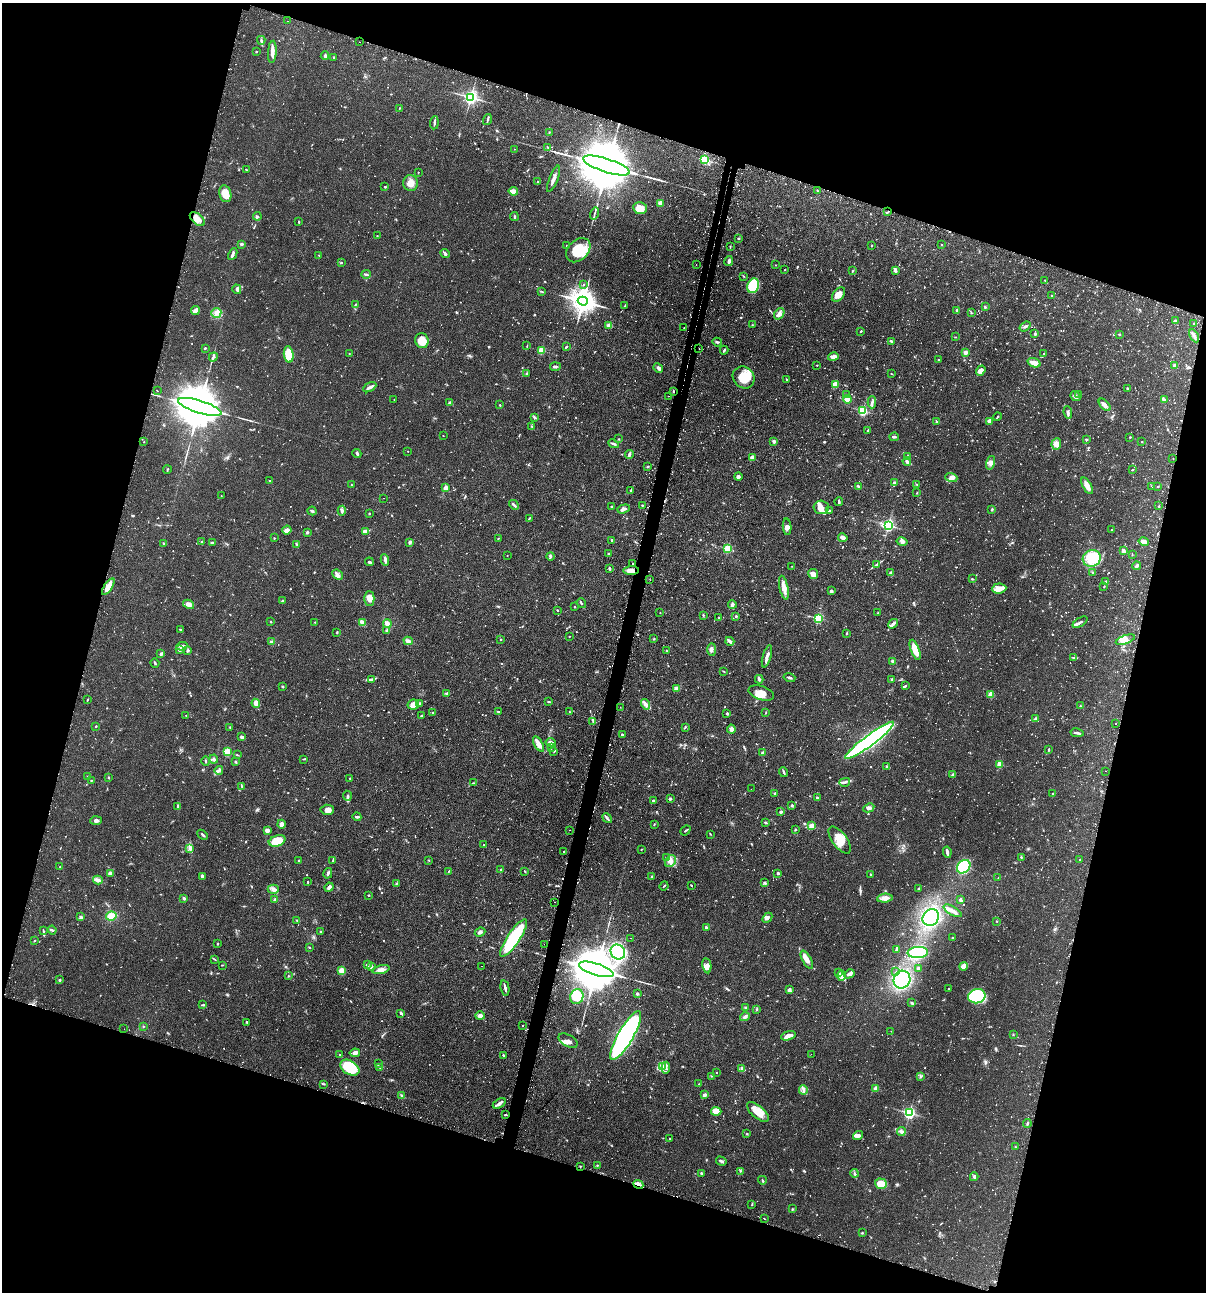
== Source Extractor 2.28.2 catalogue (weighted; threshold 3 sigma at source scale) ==
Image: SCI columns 155-4968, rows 35-5191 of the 5246 x 5226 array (HDU 1 of 3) = the unmasked area's bounding box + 8 px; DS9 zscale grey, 4 x 4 block average (1 PNG px = mean of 4 x 4 image px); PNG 1208 x 1294 px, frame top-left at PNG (2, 3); each listed source drawn as its Kron ellipse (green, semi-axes under 4 px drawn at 4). Shown black and unused: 34% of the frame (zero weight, under 2 of 3 exposures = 4% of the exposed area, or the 3 px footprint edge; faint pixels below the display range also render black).
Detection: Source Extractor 2.28.2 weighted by HDU 2 'WHT'. Background 0.089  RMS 0.0054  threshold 0.0243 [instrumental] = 3 sigma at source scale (4.5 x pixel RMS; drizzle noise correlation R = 1.50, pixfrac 1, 0.05/0.05 arcsec/px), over >= 5 px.
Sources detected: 1531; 38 too faint to see at this stretch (4 x 4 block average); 5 inside a brighter object's white glare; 73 cosmic-ray / hot-pixel residue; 1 long thin detection or spike segment (spike, bleed or trail) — neither listed nor drawn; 24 coinciding with a brighter row at this scale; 54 inside a brighter listed object's ellipse — not listed separately; of the other 1336, all 500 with FLUX_AUTO >= 1.65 (the completeness limit of this list) listed and drawn (836 fainter detections not listed), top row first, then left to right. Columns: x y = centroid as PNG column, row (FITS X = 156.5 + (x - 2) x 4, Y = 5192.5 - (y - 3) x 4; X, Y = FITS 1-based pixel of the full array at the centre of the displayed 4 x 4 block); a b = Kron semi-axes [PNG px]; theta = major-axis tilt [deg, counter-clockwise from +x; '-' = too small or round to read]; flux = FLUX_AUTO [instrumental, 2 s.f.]
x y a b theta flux
287 21 2 2 - 2.4
261 40 4 2 - 4.9
359 42 2 2 - 1.7
256 52 2 2 - 2.2
272 52 11 3 86 18
325 56 4 3 - 5.1
333 57 2 2 - 2.2
471 97 3 2 - 1000
399 108 4 2 - 1.9
487 120 6 2 73 4.7
434 123 6 2 84 5.9
549 132 2 2 - 1.8
547 147 3 2 - 2.1
514 149 2 2 - 1.7
705 159 2 2 - 290
606 165 24 7 -18 45000
247 170 2 2 - 1.8
418 172 2 2 - 3.6
554 179 14 2 69 16
538 182 2 2 - 8.1
410 183 8 7 - 26
385 187 2 2 - 2.6
513 191 5 2 - 35
817 191 3 2 - 2.6
225 194 9 6 -77 45
660 203 2 2 - 63
640 208 7 6 - 35
888 212 3 2 - 2.8
594 213 6 2 74 5.5
257 216 4 3 - 4.6
514 216 4 2 - 3.5
197 219 9 5 -40 26
299 222 3 2 - 2.6
377 236 2 2 - 1.7
738 238 3 2 - 2.2
241 244 3 3 - 6.1
872 245 2 2 - 1.7
941 245 2 2 - 4.1
566 246 2 2 - 3.8
730 247 4 2 - 2.4
578 250 14 10 43 84
233 254 6 3 62 7.8
445 254 5 2 - 7.1
319 255 3 2 - 2
729 261 5 2 - 9
341 263 2 2 - 3.8
696 265 2 2 - 1.9
775 265 2 2 - 1.7
785 270 2 2 - 2.2
895 270 4 2 - 10
853 271 2 2 - 3.1
366 274 5 2 - 4.6
743 276 2 2 - 1.7
1045 281 4 2 - 2.6
583 284 2 2 - 2.6
753 286 7 5 70 150
237 289 5 3 - 7.4
542 292 3 2 - 2.2
838 295 8 5 51 24
1052 295 2 2 - 2.1
583 301 5 4 - 4300
355 305 3 2 - 3.2
625 306 2 2 - 2.5
985 307 3 2 - 4.5
195 310 4 3 - 17
957 310 3 3 - 4.4
971 312 3 2 - 2.4
216 313 5 5 - 15
779 314 6 4 54 13
1176 321 3 3 - 3.6
1194 324 2 2 - 2
609 325 2 2 - 71
752 325 2 2 - 1.8
1025 326 6 2 37 6.3
684 328 2 2 - 3.1
861 331 2 2 - 2.6
1035 334 2 2 - 13
1119 334 3 2 - 2.7
1194 336 7 3 -61 9.8
956 337 2 2 - 1.9
422 341 7 6 - 42
892 341 3 2 - 4.4
717 342 4 2 - 4.5
527 346 4 2 - 2.2
566 347 3 2 - 3
205 348 3 2 - 2.9
699 349 2 2 - 1.8
541 350 2 2 - 130
724 350 4 2 - 3.5
966 352 4 3 - 8.9
349 353 2 2 - 3.2
289 354 8 5 -83 67
1044 354 2 2 - 2.1
213 357 5 2 - 4.9
833 357 5 3 - 17
938 360 2 2 - 2
1034 363 7 3 -18 30
817 365 2 2 - 1.9
1174 365 3 2 - 5.7
555 367 5 3 - 6.2
658 368 5 3 - 7.8
981 371 5 4 - 18
527 373 2 2 - 2.5
891 374 2 2 - 1.8
744 377 11 10 - 70
787 379 3 2 - 2.6
835 384 3 3 - 34
370 387 7 2 30 13
1127 388 2 2 - 3.6
157 391 2 2 - 3.1
674 391 2 2 - 2.6
846 394 2 2 - 2.1
1079 394 2 2 - 7.6
669 396 2 2 - 2.1
1075 396 5 3 - 13
394 399 2 2 - 1.8
847 399 4 4 - 19
1164 400 4 3 - 4.4
872 402 6 3 89 8.7
449 403 3 2 - 7.5
500 405 2 2 - 6
1105 405 7 4 -47 16
200 407 22 6 -17 29000
863 411 2 2 - 390
1068 412 6 2 -82 6.8
535 417 3 2 - 3.9
997 417 4 2 - 2.4
989 421 3 3 - 11
937 422 2 2 - 2.4
532 426 3 2 - 1.9
868 431 3 2 - 3.9
443 436 2 2 - 2.4
894 437 5 2 - 3.6
1130 437 2 2 - 4.8
619 439 2 2 - 2.1
1086 439 4 2 - 2.5
774 441 4 3 - 6.1
144 442 2 2 - 1.7
1142 442 2 2 - 2.9
613 444 5 2 - 6
1056 444 6 4 83 17
408 451 2 2 - 1.7
357 453 4 2 - 6.5
629 454 4 2 - 9
908 456 3 2 - 4
752 457 2 2 - 46
1173 458 2 2 - 1.8
907 461 4 3 - 5.8
991 463 7 4 74 11
648 466 3 2 - 3.2
167 470 4 2 - 2.3
1132 470 3 2 - 2.1
738 477 4 4 - 6
951 478 6 4 -18 12
270 481 2 2 - 3.4
894 483 3 2 - 9.7
917 484 3 2 - 1.8
351 485 2 2 - 1.8
1087 486 9 4 -61 22
1152 486 2 2 - 1.8
1158 486 2 2 - 1.9
859 487 4 3 - 8.9
446 488 4 4 - 13
631 491 3 2 - 2.8
917 493 2 2 - 1.9
221 496 2 2 - 1.7
384 498 2 2 - 3.5
839 502 4 2 - 5.9
514 505 5 2 - 9
642 505 2 2 - 1.9
612 506 3 2 - 2.4
1159 506 3 2 - 2.6
821 507 7 7 - 28
624 509 6 3 18 8.4
992 509 3 2 - 2.4
312 511 4 2 - 6.3
342 511 5 2 - 8.4
829 511 2 2 - 6.5
369 513 2 2 - 3.3
529 518 4 2 - 3.3
888 525 2 2 - 690
787 527 8 4 -86 11
287 530 5 3 - 14
1111 530 2 2 - 3.2
365 531 4 4 - 9.6
307 532 3 2 - 5.9
274 538 2 2 - 1.7
498 538 3 2 - 2
843 538 5 3 - 17
612 540 2 2 - 8.5
1144 541 5 3 - 14
202 542 3 2 - 2
212 542 4 2 - 4.6
410 542 3 3 - 4.8
902 542 5 3 - 8.6
163 543 2 2 - 2.1
297 544 4 2 - 3.1
728 549 2 2 - 220
1123 551 2 2 - 45
608 554 2 2 - 5.3
1132 554 3 2 - 1.8
507 555 2 2 - 2.3
551 556 4 2 - 4.6
1092 558 9 8 - 50
385 560 6 3 -81 8.3
369 562 4 2 - 6.2
633 564 2 2 - 2.7
876 564 3 2 - 4
792 566 2 2 - 1.8
1137 566 4 3 - 5.7
610 569 3 2 - 4.3
631 571 7 3 5 17
891 573 2 2 - 18
1093 573 4 2 - 3
813 574 5 4 - 23
337 575 6 3 -42 8.8
972 579 2 2 - 3.2
650 580 2 2 - 2.4
1106 582 4 3 - 4.9
108 587 9 3 56 41
1104 587 2 2 - 2.1
784 588 12 4 -78 21
999 588 7 5 4 23
831 591 4 3 - 5
369 598 7 5 89 22
283 601 3 3 - 3.8
581 603 5 2 - 4
189 604 6 4 -31 17
732 605 4 3 - 5.9
575 607 2 2 - 3.7
557 610 2 2 - 2.8
660 613 2 2 - 1.7
878 613 3 2 - 2.3
703 615 3 2 - 2.4
736 616 3 2 - 4.1
719 617 2 2 - 2
818 618 2 2 - 330
271 622 2 2 - 5.7
315 622 2 2 - 2.9
1080 622 8 3 33 8.7
362 623 4 3 - 19
387 624 4 3 - 18
893 624 5 3 - 8.4
181 630 4 2 - 4.1
387 630 3 2 - 5.3
337 632 3 2 - 2
847 633 3 2 - 2.7
569 636 2 2 - 1.9
501 639 2 2 - 2.1
654 639 3 2 - 2.5
1125 640 10 4 20 18
408 641 4 2 - 14
730 641 5 3 - 7.2
271 642 3 3 - 6.2
182 646 5 3 - 10
712 649 6 3 90 10
180 650 3 3 - 8.3
188 650 4 3 - 4
666 650 3 2 - 1.7
915 650 10 3 -69 61
161 654 2 2 - 22
767 656 11 2 74 18
1073 657 3 2 - 2.7
893 661 4 3 - 6.9
155 663 5 2 - 3.7
723 671 3 2 - 1.7
789 678 6 2 -16 5.7
372 679 4 2 - 4.4
759 679 4 2 - 6.6
892 680 2 2 - 6.2
905 686 2 2 - 4.6
282 687 2 2 - 8.2
677 688 3 3 - 19
447 693 3 2 - 4.6
761 693 13 6 -17 33
991 694 4 3 - 26
87 699 3 2 - 2.2
549 702 2 2 - 1.7
256 703 5 3 - 24
420 703 2 2 - 5.4
646 704 5 3 - 18
413 705 6 5 - 23
1080 706 2 2 - 2
620 707 2 2 - 1.8
498 712 3 2 - 3.6
569 712 2 2 - 2.9
433 713 3 2 - 2
727 713 3 2 - 3.3
766 713 2 2 - 2
186 715 2 2 - 2.5
421 716 2 2 - 3
1035 719 3 2 - 4.5
593 721 3 2 - 3.3
1116 723 2 2 - 2.1
96 726 2 2 - 2.4
230 727 2 2 - 1.8
685 727 2 2 - 2.2
731 729 4 3 - 11
1077 733 7 2 -10 8.7
622 735 3 2 - 5.5
242 737 3 2 - 6.6
870 740 30 5 37 990
551 742 5 3 - 14
538 744 8 3 -60 24
551 747 4 2 - 2.3
1049 749 3 2 - 3.4
554 751 3 2 - 1.8
227 752 2 2 - 210
763 753 2 2 - 28
237 755 3 2 - 2.5
214 759 4 2 - 6
303 759 3 2 - 1.9
206 761 5 2 - 2.7
235 761 3 2 - 2.6
1000 764 2 2 - 98
887 766 3 3 - 4.7
219 770 4 2 - 6.2
1106 771 2 2 - 1.9
784 772 5 2 - 5.2
953 775 2 2 - 29
88 776 2 2 - 2
108 777 2 2 - 1.9
350 778 2 2 - 2.4
91 780 2 2 - 2
845 782 5 2 - 7.1
473 783 2 2 - 2.9
242 786 3 2 - 3.4
751 789 2 2 - 2.3
775 793 3 2 - 3.5
1053 793 2 2 - 3.4
347 796 5 3 - 5.7
817 798 2 2 - 3.8
670 799 2 2 - 16
653 800 3 2 - 3.4
792 805 2 2 - 3.7
178 806 4 2 - 3.3
869 808 6 4 27 9.1
327 810 6 5 - 16
781 812 3 2 - 5.9
357 817 4 2 - 5.7
607 818 5 2 - 5
96 821 6 4 3 7.6
766 823 3 2 - 2.7
281 824 4 4 - 15
654 824 3 2 - 2.3
812 826 3 3 - 24
267 830 3 3 - 19
570 830 2 2 - 7.7
795 830 2 2 - 1.7
685 831 5 2 - 2.9
710 834 2 2 - 1.7
202 835 6 2 -46 5.4
840 840 16 7 -53 41
277 841 8 5 19 70
484 845 2 2 - 1.8
190 848 2 2 - 1.8
641 850 2 2 - 2.1
563 851 2 2 - 2.1
947 852 6 2 -79 14
1021 857 3 2 - 1.9
666 858 2 2 - 2.8
1080 859 2 2 - 3.6
299 860 2 2 - 13
333 860 4 2 - 2.2
429 860 2 2 - 1.7
671 861 6 5 - 17
60 867 2 2 - 1.7
964 867 7 6 - 180
501 869 3 2 - 1.9
448 871 3 2 - 1.8
525 871 4 2 - 2.5
110 873 4 3 - 14
328 873 5 2 - 5.4
778 873 2 2 - 5.8
870 874 2 2 - 3.1
202 876 4 2 - 6.1
651 876 3 2 - 3.3
998 878 2 2 - 2
98 880 5 4 - 9.9
308 882 2 2 - 2.6
396 883 2 2 - 2.6
765 883 3 2 - 3.3
691 885 2 2 - 2.2
664 886 5 2 - 2.9
329 887 5 3 - 12
919 888 2 2 - 4.4
273 889 6 4 0 14
368 895 2 2 - 2.5
184 898 2 2 - 7
885 898 8 4 5 18
275 899 3 3 - 6.3
960 899 2 2 - 24
555 902 2 2 - 1.9
953 911 10 3 -31 14
111 916 5 4 - 36
81 917 2 2 - 25
931 917 9 7 50 310
767 918 6 4 46 10
297 920 2 2 - 2.8
997 921 2 2 - 1.7
706 927 3 2 - 4.9
52 930 4 2 - 5.5
43 931 3 2 - 3.3
321 931 3 2 - 2.8
480 932 5 3 - 8
514 938 22 6 56 250
630 938 2 2 - 2
952 938 2 2 - 7.2
34 941 3 2 - 2.5
217 944 2 2 - 3.7
544 944 2 2 - 2.1
309 947 3 2 - 2.8
896 949 3 2 - 2.8
618 952 8 7 - 310
918 952 10 5 3 190
214 959 4 2 - 2.6
807 960 10 4 -61 20
222 965 2 2 - 1.9
367 965 2 2 - 23
371 966 2 2 - 30
482 966 2 2 - 3.2
707 966 8 4 -80 14
963 966 4 3 - 31
918 968 3 2 - 4.7
381 969 9 3 15 15
596 969 18 6 -17 26000
341 971 2 2 - 140
896 972 2 2 - 1.9
839 973 3 2 - 4
849 974 5 4 - 13
288 976 2 2 - 2.2
842 976 5 3 - 11
59 980 3 2 - 5
902 980 9 8 - 300
505 988 7 2 -78 9.9
948 989 2 2 - 1.7
789 990 4 3 - 9.4
637 994 2 2 - 6.4
977 996 9 7 16 200
577 997 7 6 - 65
912 1003 3 2 - 3.7
203 1005 4 2 - 3.6
745 1007 3 2 - 3.5
757 1009 3 2 - 2.7
401 1013 4 3 - 4.7
480 1016 4 3 - 14
745 1017 5 3 - 7.6
247 1022 2 2 - 2.8
143 1026 2 2 - 2
522 1026 2 2 - 3
124 1029 2 2 - 2.9
891 1031 2 2 - 2.2
1013 1034 3 2 - 2.2
626 1035 28 7 60 910
788 1036 7 3 15 19
568 1041 10 6 -30 13
355 1053 5 3 - 12
811 1054 2 2 - 3.6
340 1055 2 2 - 1.9
503 1055 2 2 - 3.6
378 1064 3 2 - 2.6
662 1066 3 2 - 3.8
380 1067 2 2 - 2.8
350 1068 10 7 -33 140
666 1068 6 2 83 6.8
742 1069 4 3 - 6.6
717 1072 2 2 - 2.9
711 1076 2 2 - 1.8
920 1076 3 2 - 3.4
323 1084 3 2 - 2.5
699 1084 2 2 - 1.9
876 1088 4 3 - 9.6
803 1090 4 2 - 6.7
401 1095 3 2 - 2.8
704 1095 3 3 - 10
499 1103 7 3 32 13
716 1111 5 4 - 44
758 1112 13 6 -40 41
909 1113 2 2 - 650
505 1115 3 2 - 2.8
1027 1124 4 2 - 4.4
901 1131 4 4 - 6.6
747 1134 2 2 - 2
858 1136 5 4 - 12
670 1139 2 2 - 2.6
1015 1147 2 2 - 2.1
721 1161 5 2 - 7.6
597 1165 2 2 - 2.8
580 1167 2 2 - 2.1
740 1171 4 2 - 3.6
701 1173 2 2 - 12
855 1173 4 2 - 4.7
974 1177 4 2 - 6.9
762 1180 4 2 - 4.9
638 1184 5 2 - 9.3
881 1184 6 5 - 58
752 1204 4 2 - 2.6
792 1209 3 2 - 2.6
764 1219 2 2 - 5.3
862 1233 3 2 - 2.3
Overlapping masked pixels (flux is a lower limit): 7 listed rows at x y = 606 165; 699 349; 674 391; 631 571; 596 969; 580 1167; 638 1184
Diffuse or blended objects may show on this block-average render without a row.